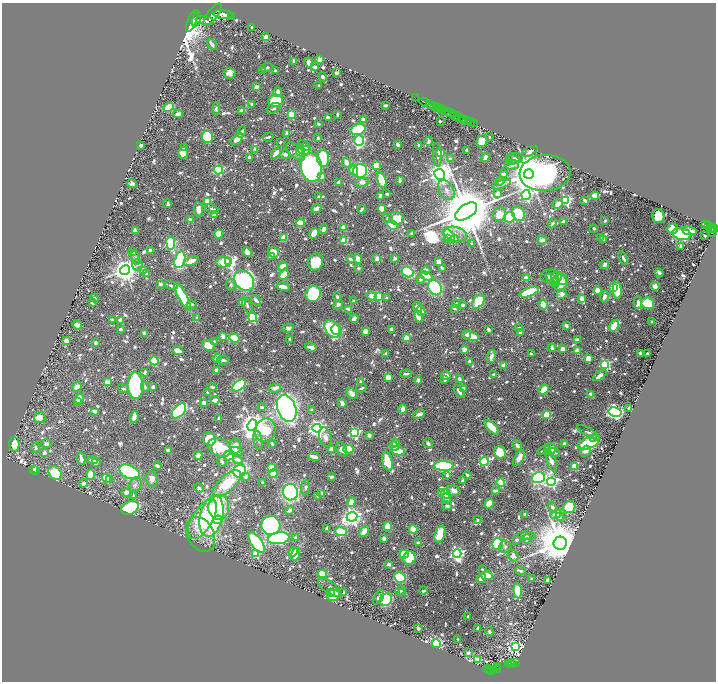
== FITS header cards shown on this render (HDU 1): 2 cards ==
NAXIS1  =                 1428
NAXIS2  =                 1359

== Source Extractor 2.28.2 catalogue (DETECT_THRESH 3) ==
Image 1428 x 1359 px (HDU 1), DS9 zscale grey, zoomed out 1/2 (1 PNG px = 2 x 2 image px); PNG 718 x 684 px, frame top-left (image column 1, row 1358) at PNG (2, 3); each listed source drawn as its Kron ellipse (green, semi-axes under 4 px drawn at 4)
Background 0.545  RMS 0.0065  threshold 0.0195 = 3 sigma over >= 5 px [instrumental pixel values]
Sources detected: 1333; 56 cannot appear on this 1/2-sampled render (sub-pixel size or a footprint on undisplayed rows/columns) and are neither listed nor drawn; of the other 1277, the 500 brightest by FLUX_AUTO listed and drawn (777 fainter detections omitted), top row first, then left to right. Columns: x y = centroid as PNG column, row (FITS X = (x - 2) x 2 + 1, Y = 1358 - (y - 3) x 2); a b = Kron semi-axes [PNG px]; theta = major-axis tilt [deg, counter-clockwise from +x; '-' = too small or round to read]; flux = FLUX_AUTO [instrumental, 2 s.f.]
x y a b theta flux
213 14 13 5 52 7200
223 14 10 4 -6 3900
232 17 2 1 - 15
196 19 8 4 74 3200
192 21 11 3 68 3900
205 21 9 4 -7 2700
252 27 3 2 - 3.4
266 37 2 2 - 31
212 44 6 3 -55 5.6
320 60 2 2 - 34
294 61 4 2 - 7.6
309 62 5 4 - 13
315 67 3 3 - 5.6
267 68 6 3 24 3.7
263 71 3 3 - 4
275 71 3 2 - 6.2
229 73 6 5 - 7.5
337 73 3 3 - 3.2
323 77 5 2 - 6.9
319 85 2 2 - 4.4
257 87 2 2 - 20
278 92 4 4 - 8.9
415 98 3 1 - 15
275 101 7 6 - 60
424 102 5 2 - 750
252 104 4 3 - 3.2
385 105 3 2 - 3.1
430 105 4 2 - 1100
434 106 2 1 - 26
169 107 5 3 - 38
274 108 7 5 24 3.8
436 108 2 1 - 52
438 108 3 1 - 78
216 109 6 4 85 3.1
440 109 2 1 - 53
442 110 2 1 - 170
242 111 3 2 - 10
446 111 4 1 - 300
450 113 5 2 - 280
178 114 5 3 - 13
337 114 3 2 - 3.3
291 115 3 3 - 65
454 115 2 1 - 310
456 116 5 2 - 1500
328 118 4 3 - 4.8
462 118 2 1 - 140
363 119 3 3 - 10
463 120 3 1 - 250
466 120 4 2 - 350
440 121 2 2 - 4.3
470 122 3 1 - 58
474 123 2 1 - 100
318 124 3 2 - 4.3
358 129 8 5 15 110
242 132 6 3 61 4.6
287 134 3 3 - 13
207 137 6 5 - 83
268 137 5 2 - 3.2
489 137 2 2 - 3.4
318 138 2 2 - 4
237 139 7 4 42 14
359 141 5 4 - 140
429 141 4 3 - 3.7
482 141 6 5 - 33
280 142 3 2 - 3.1
398 145 3 2 - 6.6
419 145 3 2 - 3.2
140 146 3 3 - 3.8
305 146 7 4 -34 4.2
184 147 2 2 - 3.1
255 150 3 2 - 11
304 150 6 4 -17 35
466 150 3 2 - 4
295 151 11 6 -43 7.9
301 151 6 3 -63 33
441 152 4 3 - 20
530 152 8 4 28 5.4
183 153 6 5 - 39
276 153 6 3 47 19
285 154 5 4 - 5.3
437 155 12 4 -84 5.1
249 157 4 3 - 4.2
485 157 5 3 - 7.8
323 158 8 6 -84 74
515 158 8 5 -3 4.6
450 159 3 3 - 5.4
512 160 7 4 6 4
346 163 5 3 - 18
376 165 4 3 - 31
512 165 7 5 2 7.1
311 167 14 10 -81 610
218 170 5 4 - 140
354 171 5 4 - 21
360 171 7 7 - 130
545 173 25 18 4 580
440 174 6 5 - 1600
503 174 3 3 - 5
529 174 5 4 - 6300
321 176 4 3 - 17
381 180 8 4 -74 35
400 181 2 2 - 9.8
500 181 4 3 - 4
339 182 3 3 - 8.2
362 182 6 4 10 9.1
132 184 5 4 - 5.9
502 184 10 3 21 3.3
446 190 10 7 -57 9.1
498 193 3 3 - 12
387 194 3 2 - 3.2
526 195 5 4 - 250
381 196 4 3 - 7.4
595 196 4 3 - 33
319 197 3 3 - 3.1
566 200 4 3 - 190
584 200 4 2 - 4
207 201 3 3 - 51
167 204 4 2 - 3.1
558 204 5 4 - 14
316 208 5 3 - 5.8
212 209 7 4 -19 4.6
362 209 4 2 - 5.2
382 209 4 3 - 13
198 210 7 4 -84 9.6
466 211 12 7 34 15000
214 214 4 3 - 10
500 214 7 6 - 12
518 214 8 6 -57 85
658 216 7 6 - 24
509 217 5 5 - 100
388 218 5 3 - 3.7
396 218 7 6 - 32
190 220 3 3 - 10
564 221 4 3 - 7
605 221 3 2 - 3.1
300 223 4 4 - 23
552 223 5 4 - 3
706 224 2 1 - 58
392 225 5 4 - 28
708 226 2 1 - 90
343 227 3 3 - 21
594 228 2 2 - 4.2
712 228 3 2 - 220
324 229 5 4 - 5.1
672 229 5 5 - 25
710 229 2 2 - 61
714 229 3 3 - 390
135 230 3 2 - 20
690 231 7 4 -10 9
712 232 3 2 - 80
314 233 5 3 - 23
412 233 2 2 - 5
219 234 4 4 - 36
455 234 12 7 -15 12
682 234 9 6 -14 82
705 235 3 2 - 3.1
449 236 7 5 -51 59
601 237 4 2 - 6.4
284 238 4 3 - 19
447 239 4 3 - 21
455 239 4 3 - 3.8
344 240 3 3 - 36
542 240 5 3 - 13
603 240 3 2 - 3.9
171 243 6 4 -82 120
472 244 3 2 - 4.2
681 247 3 2 - 4.3
150 250 3 3 - 5.5
132 252 4 4 - 4.7
247 252 5 4 - 16
273 252 6 5 - 21
271 257 4 3 - 6.4
136 258 7 4 -78 3.5
377 258 3 2 - 29
395 258 4 3 - 4
623 258 7 3 -70 3.2
351 259 4 3 - 5.2
358 259 5 3 - 14
180 260 8 5 73 100
191 261 8 3 24 19
224 262 7 5 -1 30
229 262 4 4 - 260
315 262 8 7 - 34
439 262 4 3 - 11
137 265 6 5 - 3.2
605 265 4 3 - 5.4
283 266 5 4 - 18
358 268 2 2 - 8.9
442 268 4 3 - 3.6
125 270 5 4 - 1500
144 270 3 3 - 10
426 270 4 3 - 8
408 272 7 5 -30 120
659 273 4 3 - 6.6
146 274 3 3 - 3.8
284 274 6 4 67 31
426 276 6 3 -21 18
551 277 11 7 -2 9.8
526 278 4 3 - 17
559 278 9 5 -26 21
421 279 3 3 - 4.7
552 280 8 4 -46 7.5
244 281 11 8 -47 310
556 281 5 3 - 7.6
560 283 8 7 - 23
160 284 3 2 - 5.8
171 285 7 3 -12 3.9
231 285 6 5 - 3.7
655 286 4 4 - 6.8
283 287 6 3 -12 16
435 288 8 6 -61 310
614 288 4 4 - 41
598 290 4 4 - 14
617 290 9 3 -86 49
529 292 10 4 21 85
313 294 8 7 - 96
562 294 5 4 - 9.2
371 296 5 4 - 9.4
378 296 4 3 - 70
183 297 16 4 -62 83
337 297 5 3 - 4
604 297 6 3 80 7.2
94 298 4 2 - 5.3
387 298 4 3 - 3.8
582 298 4 3 - 9.1
256 300 6 3 -44 6.3
354 301 2 2 - 13
242 302 4 2 - 10
478 302 8 5 55 64
638 302 6 3 -90 5
93 303 4 3 - 5.6
457 303 3 3 - 3.3
648 303 6 5 - 53
192 304 5 3 - 3.7
247 305 8 3 -64 5.2
338 305 5 4 - 4
463 305 3 2 - 7.6
543 305 5 3 - 47
417 307 5 3 - 9.5
454 308 3 3 - 4.6
349 309 3 2 - 4.5
421 311 5 3 - 17
253 317 4 4 - 95
418 317 6 3 -72 16
197 318 3 3 - 3.9
354 319 4 3 - 11
112 320 3 3 - 5.6
121 320 3 3 - 13
652 322 2 2 - 12
77 325 5 3 - 15
566 326 3 3 - 3.5
614 326 7 4 61 34
288 328 6 4 1 3.9
519 328 4 3 - 4.2
121 329 2 2 - 4.3
332 329 9 7 -57 100
391 329 4 3 - 3.5
488 329 4 2 - 4.8
337 330 5 5 - 20
365 331 3 3 - 17
520 332 3 3 - 4.1
144 333 4 3 - 4.6
467 335 4 2 - 3.6
223 336 4 3 - 7.5
471 336 9 4 -15 19
234 338 5 4 - 51
406 338 3 3 - 18
577 339 3 2 - 5.7
290 340 3 2 - 6.2
66 341 3 3 - 14
214 341 2 2 - 3.8
96 343 3 2 - 7
208 346 6 5 - 24
311 347 6 4 -29 6
552 348 4 3 - 4.1
562 349 3 3 - 13
464 350 4 3 - 7.6
178 351 6 4 -25 14
577 351 2 2 - 25
640 353 3 2 - 7.1
386 354 3 3 - 4.9
531 354 3 3 - 3.4
647 354 3 2 - 3.7
491 357 7 3 70 6.2
217 358 4 3 - 3.4
588 358 2 2 - 38
223 360 6 2 -7 5.4
154 361 4 4 - 73
469 361 3 3 - 3.3
605 364 4 3 - 140
504 365 3 3 - 13
217 370 3 3 - 12
145 372 4 3 - 3.6
406 374 6 2 7 4.7
494 374 4 2 - 3.6
446 375 5 4 - 12
600 375 8 3 39 11
388 377 3 3 - 25
459 379 3 2 - 8.3
418 380 4 4 - 5.6
445 380 4 2 - 4.8
107 382 2 2 - 24
361 382 4 3 - 4.6
239 385 8 5 40 180
135 386 13 8 -88 260
77 387 5 4 - 12
145 387 5 3 - 3.4
153 387 3 3 - 4.3
212 387 5 3 - 3.3
275 388 6 3 17 11
361 388 5 3 - 3.1
463 388 3 2 - 4.4
123 389 5 3 - 3.9
544 389 6 4 36 20
459 391 7 3 -53 7
207 392 4 2 - 4.6
352 394 6 4 -42 9.7
591 395 4 3 - 13
79 399 5 4 - 19
215 400 4 3 - 13
78 401 4 2 - 6.2
204 403 3 3 - 20
342 403 5 3 - 7.5
262 407 3 3 - 3.4
287 408 14 9 -70 590
629 408 3 2 - 6.8
403 409 5 3 - 14
312 410 3 3 - 3.2
94 411 3 3 - 8.4
179 411 9 5 48 220
615 412 7 4 -11 410
419 414 6 3 21 8.7
546 415 3 3 - 58
134 417 6 3 80 15
40 418 6 5 - 14
219 419 3 2 - 4.7
252 425 6 4 64 1800
492 427 9 4 -46 30
317 428 4 4 - 650
265 430 12 10 72 68
589 432 13 3 -30 4.1
354 433 4 4 - 200
369 435 3 3 - 8.2
325 437 10 6 -76 8.9
209 439 7 6 - 34
594 439 3 3 - 75
258 440 10 3 -78 3.2
396 443 2 2 - 16
428 443 5 4 - 4.7
588 443 11 5 14 80
14 444 7 5 -89 29
46 444 5 4 - 4.6
272 444 4 2 - 3.6
564 444 4 3 - 5.2
517 445 5 4 - 5.7
235 446 7 6 - 11
394 446 5 3 - 7.2
220 447 12 8 -22 57
35 448 5 4 - 3.6
331 449 3 3 - 19
342 449 8 5 -61 6.8
348 449 5 4 - 50
550 449 6 5 - 47
168 450 4 2 - 6.2
398 451 7 4 -15 42
544 451 7 3 17 3.5
585 451 6 5 - 11
236 452 6 4 -18 13
500 452 6 5 - 43
44 453 3 3 - 9.5
554 453 6 3 -13 6.2
229 455 5 5 - 78
198 456 4 3 - 10
314 456 6 2 -11 9.4
519 458 9 4 60 15
81 459 6 3 -79 8.8
92 460 5 4 - 5.4
238 460 5 3 - 6.4
387 461 10 5 -76 37
484 461 4 3 - 200
551 461 12 4 -70 11
96 462 4 3 - 6.5
222 462 5 3 - 5
157 466 4 3 - 5.1
444 466 10 5 -2 210
575 466 4 3 - 29
271 467 4 3 - 9.9
34 469 3 3 - 9.3
35 471 3 3 - 12
240 471 7 6 - 180
130 472 11 6 -25 150
55 473 8 5 -48 53
90 474 5 4 - 25
273 474 4 3 - 50
447 475 3 3 - 5.5
467 475 4 2 - 4.2
246 477 4 3 - 4.2
331 477 4 3 - 5.3
106 478 4 3 - 77
538 478 7 5 17 160
152 479 7 6 - 11
110 480 3 3 - 4.7
463 481 3 3 - 7
551 482 4 4 - 280
84 483 4 3 - 10
263 483 3 2 - 3.7
501 483 4 3 - 92
227 484 17 8 43 52
135 485 8 6 67 6.4
305 487 8 4 83 3.5
199 488 5 3 - 3.1
454 491 7 5 -17 9.6
495 491 4 3 - 5.3
126 492 4 4 - 6.8
290 492 8 7 - 250
321 493 2 2 - 19
442 493 4 3 - 26
446 494 5 3 - 48
134 495 3 2 - 3.3
318 496 3 3 - 4.2
446 498 5 4 - 6.4
351 502 5 3 - 21
489 504 5 4 - 54
447 506 5 3 - 4.5
219 507 12 10 87 22
552 507 5 3 - 5.1
569 507 6 6 - 67
130 508 9 6 27 83
289 510 5 3 - 4.3
525 514 3 3 - 5.3
556 514 5 3 - 18
211 516 21 11 77 280
352 517 5 4 - 940
560 517 4 4 - 4.5
202 519 22 10 59 55
218 520 4 4 - 9.4
477 520 3 3 - 3.4
271 526 9 9 - 300
388 526 4 4 - 36
327 528 3 2 - 4.9
413 529 4 4 - 32
341 532 6 4 -19 57
364 532 6 3 61 26
201 534 19 13 -61 23
440 534 9 5 72 31
527 536 9 3 -6 3.7
279 538 11 6 8 150
296 538 3 3 - 4.5
384 539 4 3 - 5.5
527 539 5 3 - 3.2
517 540 3 3 - 4.7
256 542 12 5 -54 96
418 543 3 2 - 9.8
560 543 6 6 - 8600
497 544 6 5 - 100
505 547 6 5 - 3.5
293 552 5 4 - 30
256 553 3 3 - 87
295 554 6 3 75 19
404 554 4 4 - 37
457 554 4 4 - 420
513 555 6 5 - 8.8
409 558 7 6 - 46
389 564 4 3 - 3.7
482 569 2 2 - 3.3
520 570 6 2 -10 4.3
322 574 4 4 - 29
487 576 6 3 -15 26
400 578 6 5 - 120
481 578 5 3 - 14
532 579 2 2 - 14
548 580 3 2 - 12
329 587 13 5 -37 7
400 591 5 4 - 3.9
423 591 4 2 - 4.2
518 591 8 4 -85 43
331 593 4 3 - 36
344 593 3 2 - 5
403 593 2 2 - 14
333 596 6 5 - 58
379 597 8 4 59 6.2
386 600 6 6 - 95
468 616 3 2 - 4.7
418 628 3 2 - 4.2
478 628 4 2 - 3.7
489 631 4 3 - 4.1
458 639 2 2 - 3.3
436 643 5 4 - 120
515 646 4 4 - 360
468 653 3 3 - 4.9
477 659 4 3 - 6.2
515 662 3 2 - 52
509 663 4 2 - 78
513 663 2 2 - 46
511 664 2 2 - 34
497 666 2 2 - 10
487 669 2 1 - 6.3
490 669 2 1 - 16
496 669 4 2 - 68
492 670 2 2 - 39
494 670 2 1 - 23
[777 fainter detections neither listed nor drawn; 56 sub-pixel or undisplayed-footprint detections neither listed nor drawn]